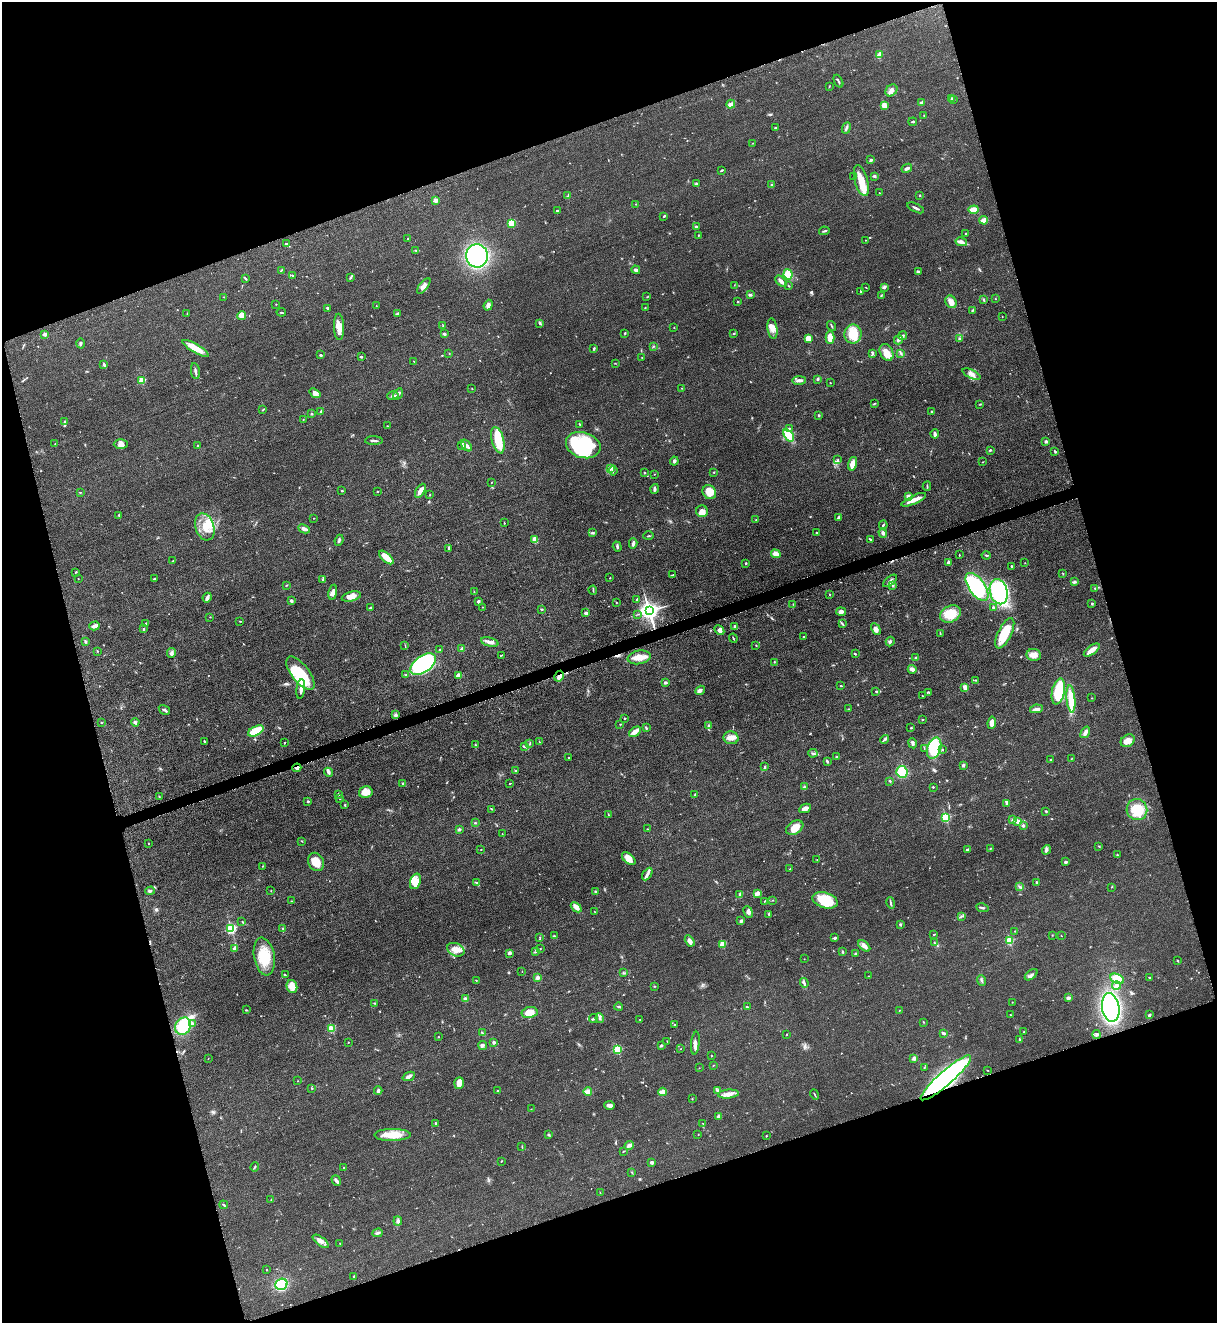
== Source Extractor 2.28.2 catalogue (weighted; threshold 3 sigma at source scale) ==
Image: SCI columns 282-5141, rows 65-5348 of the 5317 x 5365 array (HDU 1 of 3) = the unmasked area's bounding box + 8 px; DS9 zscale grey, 4 x 4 block average (1 PNG px = mean of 4 x 4 image px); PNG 1219 x 1325 px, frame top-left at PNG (2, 2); each listed source drawn as its Kron ellipse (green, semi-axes under 4 px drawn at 4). Shown black and unused: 36% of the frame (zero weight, under 3 of 5 exposures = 4% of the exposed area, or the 3 px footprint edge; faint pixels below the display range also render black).
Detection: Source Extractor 2.28.2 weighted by HDU 2 'WHT'. Background 0.051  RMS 0.0059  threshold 0.0267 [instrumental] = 3 sigma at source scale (4.5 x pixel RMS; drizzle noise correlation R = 1.50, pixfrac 1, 0.05/0.05 arcsec/px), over >= 5 px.
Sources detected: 665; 5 too faint to see at this stretch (4 x 4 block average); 3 inside a brighter object's white glare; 4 cosmic-ray / hot-pixel residue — neither listed nor drawn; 11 coinciding with a brighter row at this scale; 38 inside a brighter listed object's ellipse — not listed separately; of the other 604, all 500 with FLUX_AUTO >= 1.18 (the completeness limit of this list) listed and drawn (104 fainter detections not listed), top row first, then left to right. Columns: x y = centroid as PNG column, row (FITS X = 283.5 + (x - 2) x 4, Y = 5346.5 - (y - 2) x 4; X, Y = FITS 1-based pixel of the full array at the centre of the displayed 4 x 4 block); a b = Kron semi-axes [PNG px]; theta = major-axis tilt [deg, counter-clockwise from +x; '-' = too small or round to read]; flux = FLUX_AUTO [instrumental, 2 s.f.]
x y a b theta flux
879 55 4 2 - 26
838 81 7 2 -64 5.4
829 86 3 2 - 2
891 90 7 5 45 16
951 98 2 2 - 11
953 99 3 2 - 2.9
921 103 3 2 - 5.6
731 104 4 3 - 15
884 106 4 3 - 23
924 116 2 2 - 3.3
913 122 4 2 - 3.5
775 128 2 2 - 2.7
846 128 6 2 64 6.1
753 143 2 2 - 1.2
871 160 2 2 - 7.3
907 168 5 2 - 11
721 170 4 2 - 3.1
854 176 2 2 - 1.5
874 176 3 2 - 6.9
861 181 16 6 -75 62
696 183 3 2 - 3.8
772 185 3 2 - 4.8
880 193 3 2 - 1.8
568 195 4 2 - 3.3
919 195 2 2 - 2.8
435 200 2 2 - 66
636 204 2 2 - 1.4
916 208 9 2 -25 8
974 210 5 3 - 38
557 211 3 2 - 2.4
664 216 2 2 - 5.1
983 220 4 3 - 26
511 223 2 2 - 210
696 227 3 2 - 7.5
824 231 5 2 - 4.5
966 233 2 2 - 3.6
698 235 3 2 - 1.9
408 239 2 2 - 1.2
865 240 2 2 - 1.3
961 242 6 4 -12 13
286 243 2 2 - 3.5
416 251 2 2 - 2
477 256 11 11 - 600
281 270 3 2 - 2.4
636 270 4 3 - 8.9
918 272 4 2 - 4.5
788 274 5 4 - 67
293 275 3 2 - 2.3
351 277 4 2 - 4.2
245 279 4 2 - 4.9
781 281 7 2 -44 18
734 285 2 2 - 1.4
424 286 9 4 52 15
789 286 3 2 - 2.4
884 287 4 3 - 7
866 288 3 2 - 1.7
860 291 4 2 - 2.7
750 294 4 2 - 8.9
881 296 3 2 - 2.3
224 297 3 2 - 1.6
647 297 2 2 - 1.6
995 299 2 2 - 1.2
984 300 3 2 - 3.7
738 302 2 2 - 3
951 302 6 5 - 20
276 304 2 2 - 1.3
488 305 5 3 - 14
376 306 2 2 - 1.4
328 308 3 2 - 4.3
645 308 2 2 - 2
972 310 4 2 - 3.8
281 312 4 2 - 3.4
187 314 2 2 - 1.8
397 314 3 3 - 5.2
242 315 4 4 - 34
1002 317 2 2 - 1.6
540 323 3 2 - 3.8
443 326 2 2 - 1.8
831 326 5 2 - 3.5
339 327 13 5 -88 33
674 328 2 2 - 1.9
772 329 10 5 -82 25
625 333 3 2 - 3.1
45 334 3 2 - 11
444 334 2 2 - 12
734 334 2 2 - 2
853 334 9 8 - 79
902 336 4 3 - 8.1
830 337 6 4 -89 39
808 338 3 3 - 37
960 339 2 2 - 2.6
898 340 5 3 - 8.8
80 343 5 2 - 5.9
653 346 3 2 - 1.9
196 348 15 4 -30 49
594 349 4 2 - 4.1
887 352 9 6 -64 35
449 353 3 2 - 1.3
901 353 3 2 - 4.4
872 354 3 2 - 3.3
321 355 2 2 - 4.4
361 357 2 2 - 5.6
642 357 2 2 - 1.7
414 361 2 2 - 1.4
615 363 2 2 - 1.3
104 365 4 2 - 8.3
195 371 8 2 -81 8.5
971 374 9 4 -26 18
818 379 3 3 - 5.2
142 380 2 2 - 170
799 380 7 3 1 13
830 383 2 2 - 1.9
682 388 2 2 - 1.3
472 389 2 2 - 1.5
315 393 6 4 -39 15
398 394 6 2 57 6.2
393 396 6 2 12 6.7
874 404 3 2 - 2.6
980 404 2 2 - 1.6
263 410 3 2 - 2.3
932 411 2 2 - 7.8
321 412 3 2 - 7
311 414 3 2 - 2.6
819 415 3 2 - 3.6
303 419 2 2 - 1.6
64 422 4 2 - 4.7
580 424 3 2 - 2.3
387 426 2 2 - 2.5
789 428 3 2 - 2.8
935 434 4 3 - 11
789 435 7 3 -53 120
498 440 13 6 -75 88
374 441 9 2 -2 7.7
1046 442 2 2 - 30
55 444 2 2 - 1.8
121 444 7 4 0 15
466 445 7 3 -46 15
583 445 17 13 -17 220
198 446 2 2 - 3.3
462 446 3 2 - 5.1
990 450 2 2 - 4.4
1055 451 4 2 - 3.3
838 459 2 2 - 1.9
674 461 4 3 - 6.9
983 462 2 2 - 1.4
853 464 7 4 75 34
610 469 3 2 - 4.2
613 471 5 2 - 5.9
644 472 2 2 - 3.4
714 472 2 2 - 1.8
655 474 2 2 - 1.3
491 482 3 2 - 1.7
927 486 4 2 - 3.6
655 489 5 3 - 6.7
342 491 2 2 - 2.9
420 491 8 3 59 23
80 492 3 2 - 2.2
377 492 2 2 - 2.3
709 492 7 6 - 46
430 495 3 2 - 2
909 497 4 4 - 24
914 500 13 3 25 29
702 511 6 6 - 23
119 515 2 2 - 4.5
313 518 2 2 - 1.2
838 518 4 3 - 5.6
756 520 2 2 - 2.3
504 523 2 2 - 2.9
883 525 4 2 - 4.6
205 527 14 9 -72 52
304 529 6 3 -24 13
817 532 2 2 - 2.2
593 533 3 2 - 3.3
883 533 5 3 - 8.5
649 536 5 2 - 2.9
870 539 4 2 - 3
339 540 5 2 - 5.5
535 540 3 2 - 34
633 543 5 3 - 10
617 547 5 2 - 5.5
448 549 2 2 - 2.6
776 554 5 4 - 21
959 555 2 2 - 1.2
986 555 4 2 - 4.4
386 557 9 3 -42 60
173 561 2 2 - 1.6
948 562 3 2 - 10
746 563 2 2 - 3.1
1025 563 2 2 - 1.3
1011 566 2 2 - 8.4
76 572 3 2 - 2.9
1063 574 2 2 - 1.7
672 575 4 2 - 2.5
610 578 2 2 - 2
78 579 2 2 - 1.6
154 579 3 2 - 4.6
322 579 2 2 - 1.8
890 581 8 3 39 11
1074 582 4 3 - 6.9
287 585 2 2 - 1.3
893 586 2 2 - 2.4
977 587 16 8 -54 340
1095 588 2 2 - 1.9
593 590 4 2 - 2.7
333 592 7 4 78 16
474 592 3 2 - 1.8
999 592 13 8 -76 360
829 594 2 2 - 2.6
351 596 10 4 14 27
207 598 5 2 - 19
637 600 4 2 - 7.5
291 601 2 2 - 25
478 601 3 3 - 6.3
616 602 2 2 - 2
793 604 2 2 - 1.3
1092 604 2 2 - 3.4
482 607 2 2 - 1.6
370 608 3 2 - 7.2
994 608 3 2 - 5.5
542 609 3 2 - 2.8
649 611 3 3 - 2600
841 612 5 4 - 13
586 613 3 3 - 8.6
638 614 2 2 - 1.2
950 614 11 8 25 86
210 617 2 2 - 1.4
240 621 3 2 - 2.1
145 624 3 2 - 4
842 624 4 2 - 3.3
94 626 5 3 - 16
735 627 3 3 - 7.4
144 629 3 2 - 3.1
876 629 6 4 -62 16
719 630 5 4 - 10
940 633 3 2 - 2.8
1005 633 16 6 64 100
804 637 2 2 - 4.7
733 638 5 2 - 2.8
85 641 2 2 - 5.9
490 642 9 4 -15 15
890 642 5 3 - 7
756 645 2 2 - 2.4
405 646 3 2 - 2.1
440 649 2 2 - 2
462 649 2 2 - 49
1092 650 9 3 37 37
97 651 2 2 - 2.6
171 653 5 4 - 9.9
855 654 2 2 - 4.7
501 655 2 2 - 2
1034 655 7 6 - 28
639 657 11 6 9 36
916 658 2 2 - 27
774 662 2 2 - 2.1
423 664 14 8 36 220
912 669 5 3 - 16
300 673 20 8 -52 160
406 675 3 2 - 3.2
458 675 3 3 - 21
559 676 6 3 60 20
976 680 2 2 - 2.3
665 683 3 2 - 7.6
841 686 3 2 - 2.2
965 688 4 2 - 29
301 689 10 3 82 26
700 690 5 4 - 9.5
876 691 3 2 - 3.9
1058 691 13 6 78 140
929 692 3 2 - 3.4
922 696 2 2 - 1.2
1092 698 2 2 - 1.6
1071 699 14 4 -84 97
848 709 2 2 - 1.3
1036 709 6 3 8 9.9
164 710 6 2 -32 6.6
395 715 3 3 - 9.2
624 718 2 2 - 1.7
922 720 2 2 - 2.4
101 722 3 2 - 1.9
135 722 4 3 - 5.9
992 723 6 4 82 28
620 724 2 2 - 1.7
709 726 4 3 - 5.2
646 728 3 2 - 4.8
911 728 2 2 - 3.6
256 731 8 4 26 80
635 732 7 3 34 22
1085 732 6 3 56 13
731 738 7 6 - 25
885 739 5 3 - 5.3
204 741 3 2 - 2.8
1128 741 7 5 39 28
539 742 2 2 - 1.9
285 743 2 2 - 2.4
530 743 3 2 - 2
913 743 5 2 - 5.2
475 745 4 2 - 2.8
524 747 3 2 - 3.8
924 748 2 2 - 1.6
934 748 11 7 72 160
943 750 2 2 - 5.6
813 753 4 2 - 5
837 756 2 2 - 1.6
568 758 2 2 - 1.4
1072 758 3 2 - 1.4
1051 760 2 2 - 5.3
827 761 3 2 - 4.6
963 765 3 2 - 8.5
764 766 2 2 - 1.6
297 768 4 3 - 13
516 771 3 2 - 3.2
329 772 5 3 - 8.1
902 772 6 5 - 81
890 781 2 2 - 3.3
403 783 3 2 - 3.5
510 783 2 2 - 2.8
804 787 3 2 - 3.2
933 787 2 2 - 8.1
366 792 7 5 12 38
338 794 2 2 - 5.5
695 795 4 2 - 3.4
159 796 2 2 - 2.3
340 799 3 2 - 2.5
308 802 3 2 - 3.6
1007 804 3 3 - 5.7
345 805 3 2 - 3.4
805 808 6 3 26 18
492 809 2 2 - 2.3
1137 810 10 10 - 98
1046 811 3 2 - 3
608 814 3 2 - 1.8
946 818 2 2 - 400
1013 820 3 2 - 5.9
1018 821 4 3 - 18
475 823 2 2 - 3.6
1023 826 2 2 - 20
795 828 9 6 32 41
459 829 3 2 - 8.5
648 829 2 2 - 1.6
502 834 2 2 - 1.2
302 841 3 2 - 2.2
148 844 2 2 - 1.5
1099 846 2 2 - 2.1
990 848 2 2 - 1.9
481 849 2 2 - 1.5
967 850 3 2 - 4.9
1046 850 5 3 - 7.9
1117 855 2 2 - 2.4
629 859 8 5 -43 38
817 860 2 2 - 1.4
316 862 9 7 -64 47
1066 862 3 2 - 7.1
263 866 2 2 - 1.7
790 869 3 2 - 3
647 874 7 3 59 13
415 881 8 5 70 22
1037 882 2 2 - 17
477 883 2 2 - 1.3
1019 887 4 2 - 4.7
1111 887 3 2 - 1.7
150 891 5 2 - 5.9
271 891 2 2 - 1.5
595 891 2 2 - 5.1
758 893 4 3 - 8.3
740 894 3 2 - 2.4
773 900 2 2 - 1.6
825 900 13 7 -17 130
292 901 3 2 - 2
764 902 4 2 - 2.1
891 903 6 2 -78 5.8
576 907 6 4 -42 21
982 908 6 2 -11 7.1
594 912 3 2 - 1.3
748 912 6 4 -65 14
769 914 3 2 - 2.6
961 916 4 2 - 5.2
242 921 2 2 - 2.3
741 921 3 3 - 7.3
900 924 3 2 - 3.3
282 928 2 2 - 1.4
231 929 2 2 - 510
1015 931 2 2 - 1.7
934 935 3 2 - 2.9
1052 935 2 2 - 1.7
554 936 2 2 - 1.7
1061 936 2 2 - 1.2
540 937 2 2 - 2
835 938 2 2 - 17
690 941 6 4 -60 15
1009 941 2 2 - 250
934 943 2 2 - 3
723 944 2 2 - 150
864 946 7 4 -42 12
235 949 3 3 - 16
540 949 2 2 - 1.6
456 950 9 6 -25 32
535 952 3 2 - 3.6
842 952 3 2 - 3.9
510 953 3 3 - 6.5
855 953 3 2 - 3.4
264 957 19 10 -79 97
804 959 2 2 - 1.3
1177 960 2 2 - 2.2
522 971 2 2 - 1.5
623 973 3 2 - 1.7
285 975 2 2 - 2.5
1031 975 7 2 37 9.4
868 976 2 2 - 1.6
538 978 4 4 - 8.9
1150 978 3 2 - 3.2
1117 979 7 4 -25 73
476 980 2 2 - 1.9
982 980 5 2 - 4.7
804 983 5 2 - 7.1
1116 985 4 2 - 7
292 986 7 5 -76 38
654 986 2 2 - 2.1
1068 998 3 3 - 8.5
465 999 3 2 - 12
1012 1002 2 2 - 1.8
374 1003 3 2 - 2.8
619 1007 4 2 - 4.4
747 1007 3 2 - 2.9
1111 1007 14 8 -80 630
246 1010 2 2 - 2.3
899 1010 2 2 - 1.5
529 1012 8 5 11 46
1010 1015 2 2 - 1.5
1149 1015 4 2 - 4.6
594 1018 5 2 - 6
600 1018 5 2 - 8.1
640 1019 2 2 - 1.5
923 1022 2 2 - 2.1
192 1023 4 3 - 6.2
674 1025 2 2 - 1.7
183 1026 9 7 59 120
331 1029 2 2 - 200
1024 1032 3 2 - 1.7
482 1033 3 2 - 3.7
943 1033 3 2 - 7.7
787 1034 2 2 - 1.8
1096 1035 4 2 - 4.5
438 1037 2 2 - 3.9
1019 1039 3 2 - 2.6
667 1041 2 2 - 1.7
348 1042 2 2 - 1.7
494 1042 2 2 - 30
695 1043 11 4 83 15
483 1045 4 3 - 6.5
661 1045 4 2 - 4.7
618 1049 2 2 - 290
680 1049 2 2 - 1.2
711 1056 2 2 - 1.7
208 1059 2 2 - 1.2
914 1059 3 3 - 9.4
713 1065 2 2 - 2.1
924 1067 2 2 - 1.2
699 1068 2 2 - 1.2
987 1070 3 2 - 1.3
409 1076 6 2 23 12
946 1078 33 7 41 940
298 1081 2 2 - 1.7
459 1083 6 4 70 33
312 1088 2 2 - 1.6
717 1090 3 2 - 4
378 1091 4 2 - 7.4
497 1091 2 2 - 2
588 1092 4 3 - 24
662 1092 4 3 - 36
728 1094 10 4 5 26
814 1094 5 2 - 2.8
692 1099 2 2 - 1.8
610 1105 5 3 - 13
531 1109 2 2 - 1.2
719 1116 3 2 - 14
436 1123 3 2 - 4.7
703 1124 2 2 - 1.3
393 1135 18 6 0 66
548 1135 2 2 - 5.6
698 1135 2 2 - 1.4
766 1136 2 2 - 2.6
629 1145 5 2 - 15
522 1147 3 2 - 2.8
624 1151 2 2 - 1.8
501 1161 2 2 - 2.2
652 1162 3 2 - 10
255 1167 5 2 - 3.6
344 1167 2 2 - 4.7
631 1172 4 2 - 2.3
336 1180 6 3 -54 9.7
600 1193 3 2 - 1.8
271 1199 2 2 - 1.3
224 1205 4 2 - 4
398 1221 4 4 - 8
378 1233 5 3 - 6.5
321 1241 9 3 -37 15
340 1243 2 2 - 1.4
266 1270 3 2 - 1.6
353 1276 3 2 - 1.8
281 1284 6 5 - 130
Overlapping masked pixels (flux is a lower limit): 2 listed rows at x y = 297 768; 946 1078
Diffuse or blended objects may show on this block-average render without a row.